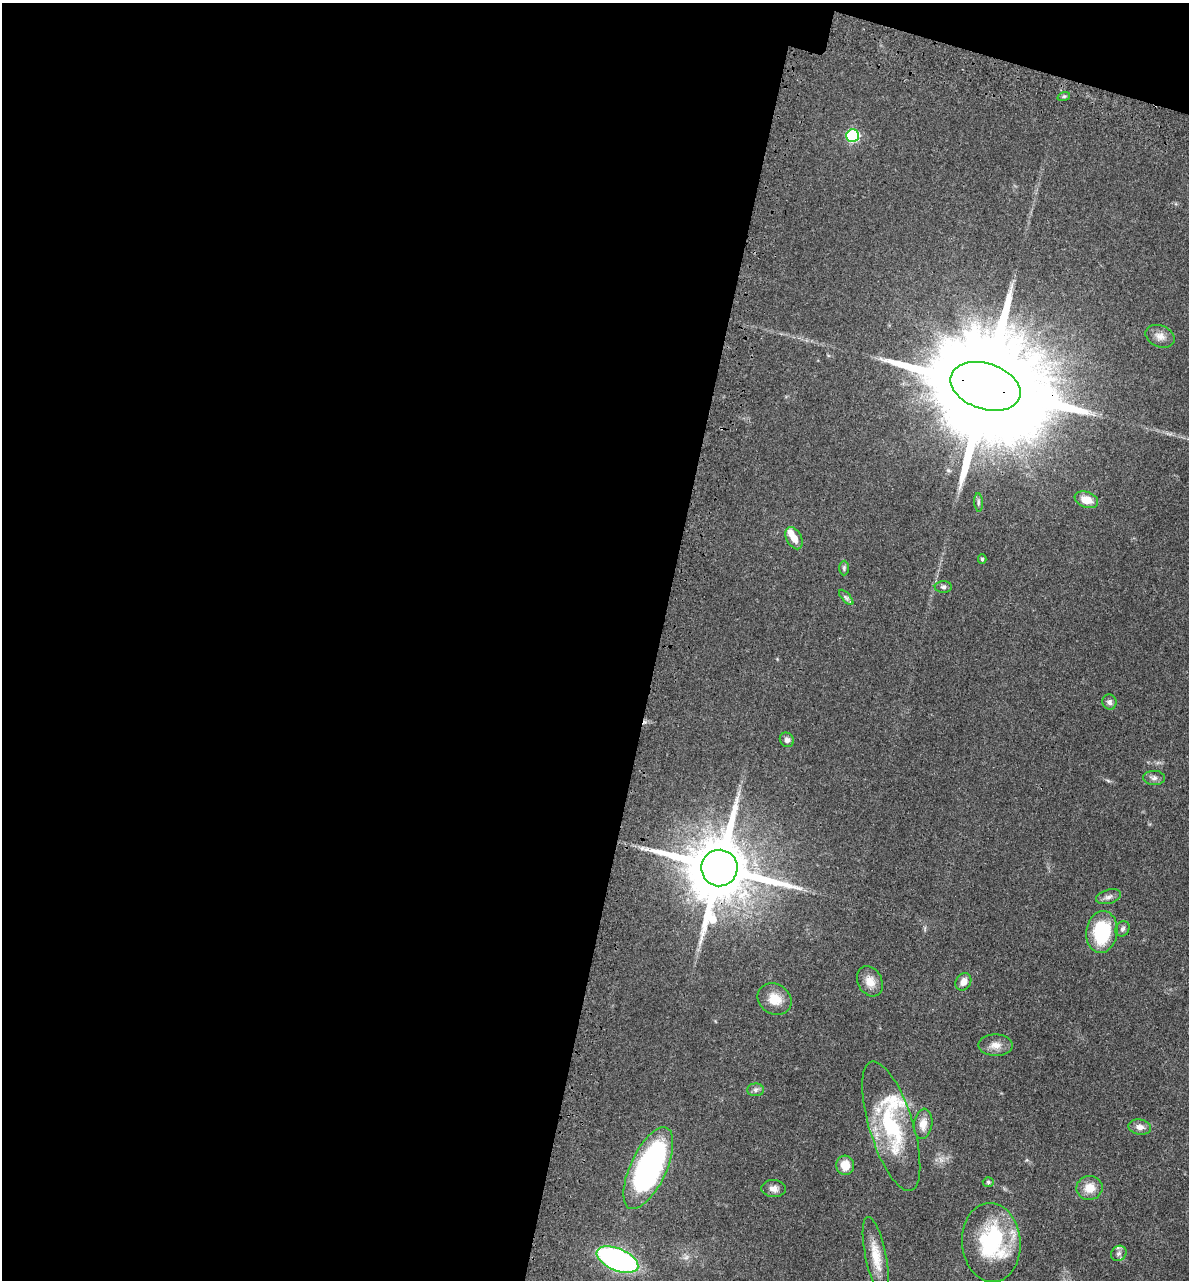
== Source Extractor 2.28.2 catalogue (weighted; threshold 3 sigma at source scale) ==
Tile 1 of 4 x 4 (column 1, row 1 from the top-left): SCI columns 323-1509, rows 3906-5183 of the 5276 x 5252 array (HDU 1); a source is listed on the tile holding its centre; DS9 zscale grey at full resolution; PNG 1191 x 1282 px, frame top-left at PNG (2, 3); each listed source drawn as its Kron ellipse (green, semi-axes under 4 px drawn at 4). Shown black and unused: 57% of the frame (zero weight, under 3 of 4 exposures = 6% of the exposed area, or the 3 px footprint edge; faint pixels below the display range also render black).
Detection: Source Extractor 2.28.2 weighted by HDU 2 'WHT'; one run over the whole footprint, this tile lists its part. Background 0.0401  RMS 0.0049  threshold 0.0219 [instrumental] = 3 sigma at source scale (4.5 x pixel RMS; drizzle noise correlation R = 1.50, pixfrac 1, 0.05/0.05 arcsec/px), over >= 5 px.
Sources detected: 37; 2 inside a brighter listed object's ellipse — not listed separately; the other 35 listed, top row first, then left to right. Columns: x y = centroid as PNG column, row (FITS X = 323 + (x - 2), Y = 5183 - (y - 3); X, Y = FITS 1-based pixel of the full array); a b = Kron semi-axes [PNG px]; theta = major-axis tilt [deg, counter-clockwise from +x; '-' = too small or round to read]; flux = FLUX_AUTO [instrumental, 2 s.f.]
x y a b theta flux
1064 96 6 4 19 0.67
852 136 6 6 - 53
1160 336 15 10 -24 3.7
985 386 36 23 -18 22000
1086 500 12 8 -21 6.2
978 502 9 4 -86 1
794 538 12 7 -62 5.3
982 559 5 4 - 0.81
844 568 7 5 90 0.84
943 587 8 5 0 1.1
846 597 9 4 -48 1.3
1109 702 8 7 - 1.8
787 740 7 6 - 1.7
1154 778 11 7 -1 1.9
719 868 18 18 - 4800
1109 897 13 7 15 2
1123 929 8 6 58 1.3
1102 932 21 15 82 30
870 981 16 12 -61 5.2
963 982 9 7 57 3.6
775 999 18 15 -32 7.8
995 1045 17 10 -1 4.4
755 1090 8 6 1 1.4
923 1124 15 9 82 5
891 1126 67 22 -73 42
1140 1127 11 7 -8 2.8
845 1165 9 9 - 6.5
648 1168 44 18 65 120
988 1182 5 4 - 0.65
1089 1188 13 12 - 6.5
774 1189 12 8 -3 2.4
991 1243 40 29 -86 48
1119 1253 8 7 - 1.6
876 1256 40 10 -78 10
617 1260 22 11 -23 120
Overlapping masked pixels (flux is a lower limit): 2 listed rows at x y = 985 386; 719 868
Isophote crosses this tile's border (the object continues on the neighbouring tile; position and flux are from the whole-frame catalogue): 1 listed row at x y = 991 1243